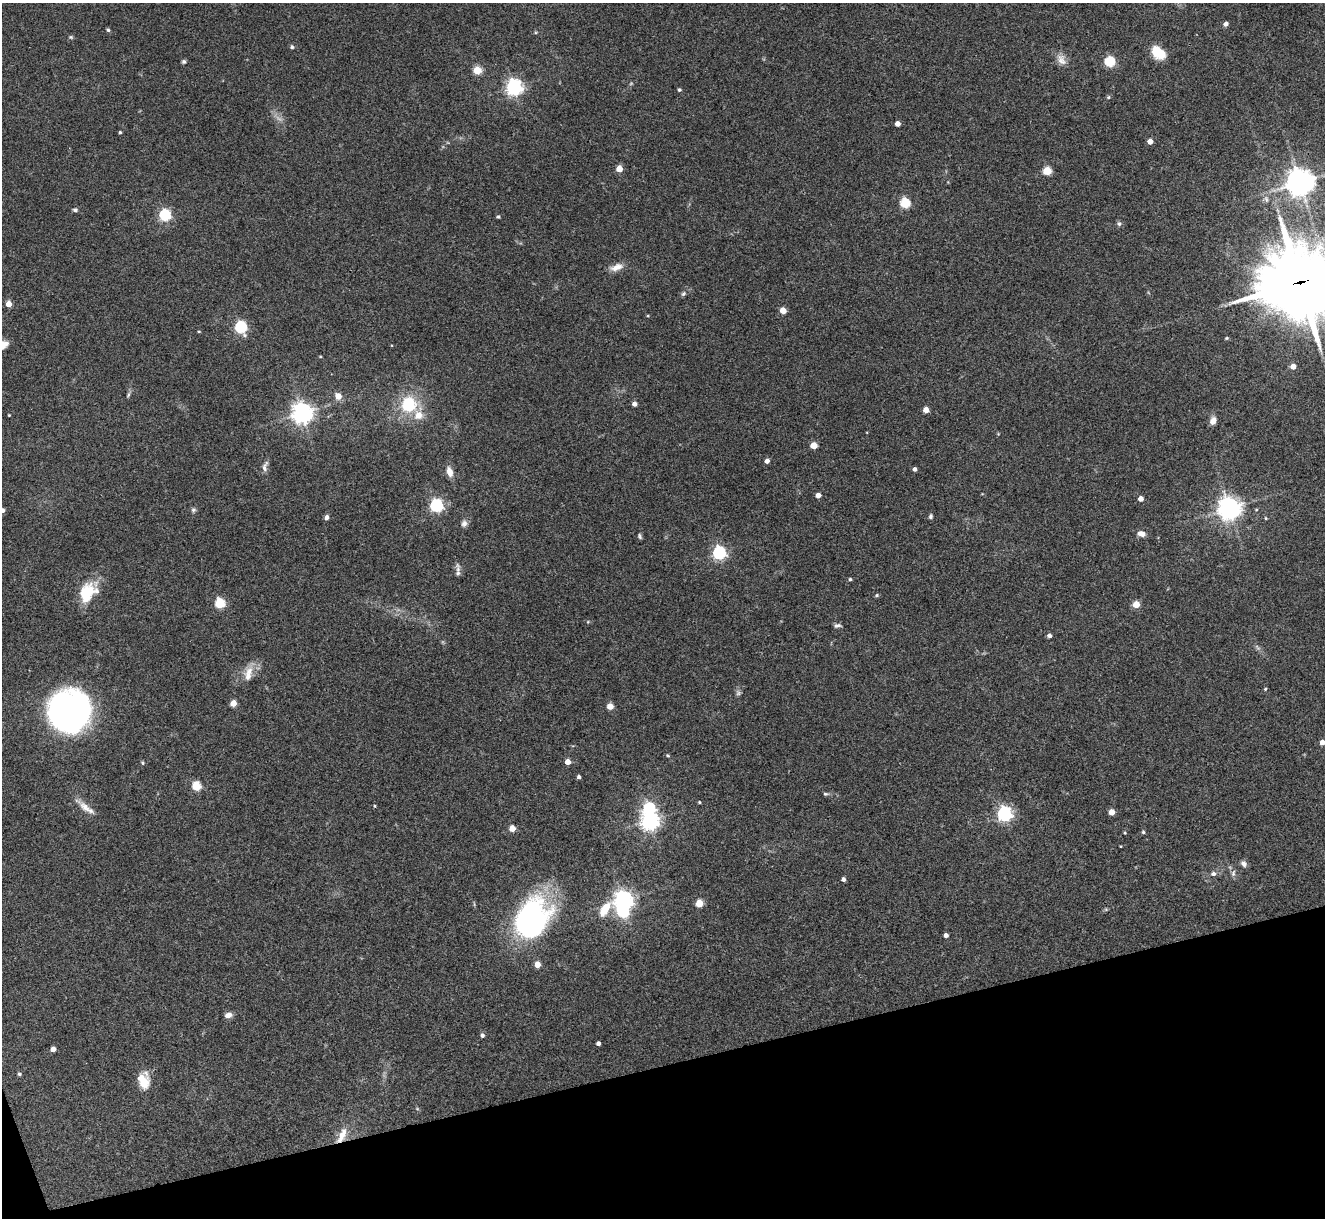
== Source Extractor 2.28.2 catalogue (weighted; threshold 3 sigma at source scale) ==
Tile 14 of 4 x 4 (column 2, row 4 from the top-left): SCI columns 1328-2650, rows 273-1488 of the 5298 x 5285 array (HDU 1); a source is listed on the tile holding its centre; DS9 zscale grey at full resolution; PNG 1327 x 1220 px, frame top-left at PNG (2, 3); no overlay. Shown black and unused: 13% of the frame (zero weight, under 3 of 4 exposures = <1% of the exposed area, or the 3 px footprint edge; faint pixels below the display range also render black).
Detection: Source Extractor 2.28.2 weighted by HDU 2 'WHT'; one run over the whole footprint, this tile lists its part. Background 0.143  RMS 0.0071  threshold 0.0322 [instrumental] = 3 sigma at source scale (4.5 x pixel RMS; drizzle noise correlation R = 1.50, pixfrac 1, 0.05/0.05 arcsec/px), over >= 5 px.
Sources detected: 116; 2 too faint to see at this stretch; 1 inside a brighter object's white glare — not listed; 3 inside a brighter listed object's ellipse — not listed separately; the other 110 listed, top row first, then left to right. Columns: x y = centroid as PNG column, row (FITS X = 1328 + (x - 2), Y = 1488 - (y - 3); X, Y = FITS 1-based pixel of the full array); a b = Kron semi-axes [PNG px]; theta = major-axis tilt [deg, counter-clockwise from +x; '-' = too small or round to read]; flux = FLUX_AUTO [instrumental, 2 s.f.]
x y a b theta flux
1226 24 5 4 - 3.1
108 30 4 4 - 1.1
71 37 6 4 -21 1
292 47 5 5 - 1.2
1158 52 17 11 -43 16
1062 60 16 10 -64 5.8
1109 61 5 5 - 60
184 62 5 5 - 1.3
477 70 5 5 - 29
514 87 6 6 - 270
679 90 4 4 - 1.2
1108 97 5 5 - 0.87
897 124 4 4 - 5.2
120 132 3 3 - 0.97
1150 141 4 4 - 5.7
619 169 4 4 - 12
1047 171 5 5 - 29
1300 182 8 8 - 830
905 203 5 5 - 48
75 210 7 5 -4 1.5
165 215 5 5 - 84
498 217 5 4 - 0.88
1119 224 6 6 - 1.6
616 267 18 8 18 6.2
1300 282 31 26 3 5100
683 294 7 5 45 1.4
9 304 4 4 - 9.6
783 310 4 4 - 11
648 316 4 3 - 0.65
241 327 6 5 - 100
199 332 4 3 - 0.6
1227 338 5 4 - 0.82
2 345 12 8 21 6.5
320 357 4 3 - 0.65
1293 366 4 4 - 6.4
128 395 8 4 63 1.3
338 396 5 5 - 11
634 404 4 4 - 4.5
408 405 20 19 - 32
926 410 4 4 - 8.6
302 413 7 7 - 510
9 415 3 2 - 0.56
1213 421 9 7 65 4.3
813 445 5 4 - 14
767 461 4 4 - 4
265 467 16 7 78 3.5
915 469 4 4 - 2.3
450 472 11 7 -74 6.5
818 495 4 4 - 5.6
1141 499 4 4 - 5.5
436 505 6 5 - 140
1229 508 8 8 - 490
2 510 4 4 - 2.8
193 510 7 6 - 1.6
931 516 6 5 - 1.5
327 517 6 5 - 2.1
1266 518 4 4 - 0.71
464 523 10 8 79 2.9
1141 534 9 6 -19 4.5
640 536 7 4 -69 1.2
719 553 6 6 - 140
458 570 18 5 -88 3
850 579 4 4 - 1.2
87 593 24 15 71 24
876 595 5 4 - 1.1
220 603 5 5 - 47
1136 604 4 4 - 18
588 622 5 3 - 0.6
837 625 9 5 7 1.9
1049 636 4 4 - 2.4
249 671 16 11 56 8.5
1265 689 4 4 - 0.76
738 693 7 7 - 1.7
233 703 4 4 - 11
610 706 4 4 - 13
69 711 36 35 - 250
1322 742 4 4 - 5.6
668 756 5 3 - 0.78
568 762 4 4 - 7.7
142 763 5 4 - 0.86
579 777 4 4 - 1.7
196 786 5 5 - 38
826 794 7 4 -4 1.2
699 802 4 3 - 0.83
374 806 5 3 - 0.65
86 808 30 7 -40 7.3
649 808 6 6 - 81
1111 812 4 4 - 9.7
1004 814 6 6 - 180
650 821 6 6 - 360
512 828 4 4 - 12
1143 832 5 4 - 1
1125 833 4 3 - 0.64
1244 864 8 6 -46 2.8
1233 873 10 6 79 2.2
1213 874 8 6 -10 2.3
843 879 4 4 - 2.5
623 900 6 6 - 410
699 903 5 5 - 20
605 909 34 12 48 20
531 919 35 24 59 210
946 935 4 4 - 3.3
537 964 4 4 - 9.4
228 1015 8 6 10 4.2
482 1035 5 4 - 2.2
598 1043 4 4 - 2.5
53 1049 4 4 - 5.7
19 1074 4 4 - 1.3
143 1081 18 12 -68 13
342 1135 22 8 64 9.1
Overlapping masked pixels (flux is a lower limit): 2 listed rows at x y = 1300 282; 342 1135
Isophote crosses this tile's border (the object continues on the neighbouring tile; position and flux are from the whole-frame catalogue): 4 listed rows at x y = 1300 282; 2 345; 2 510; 1322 742